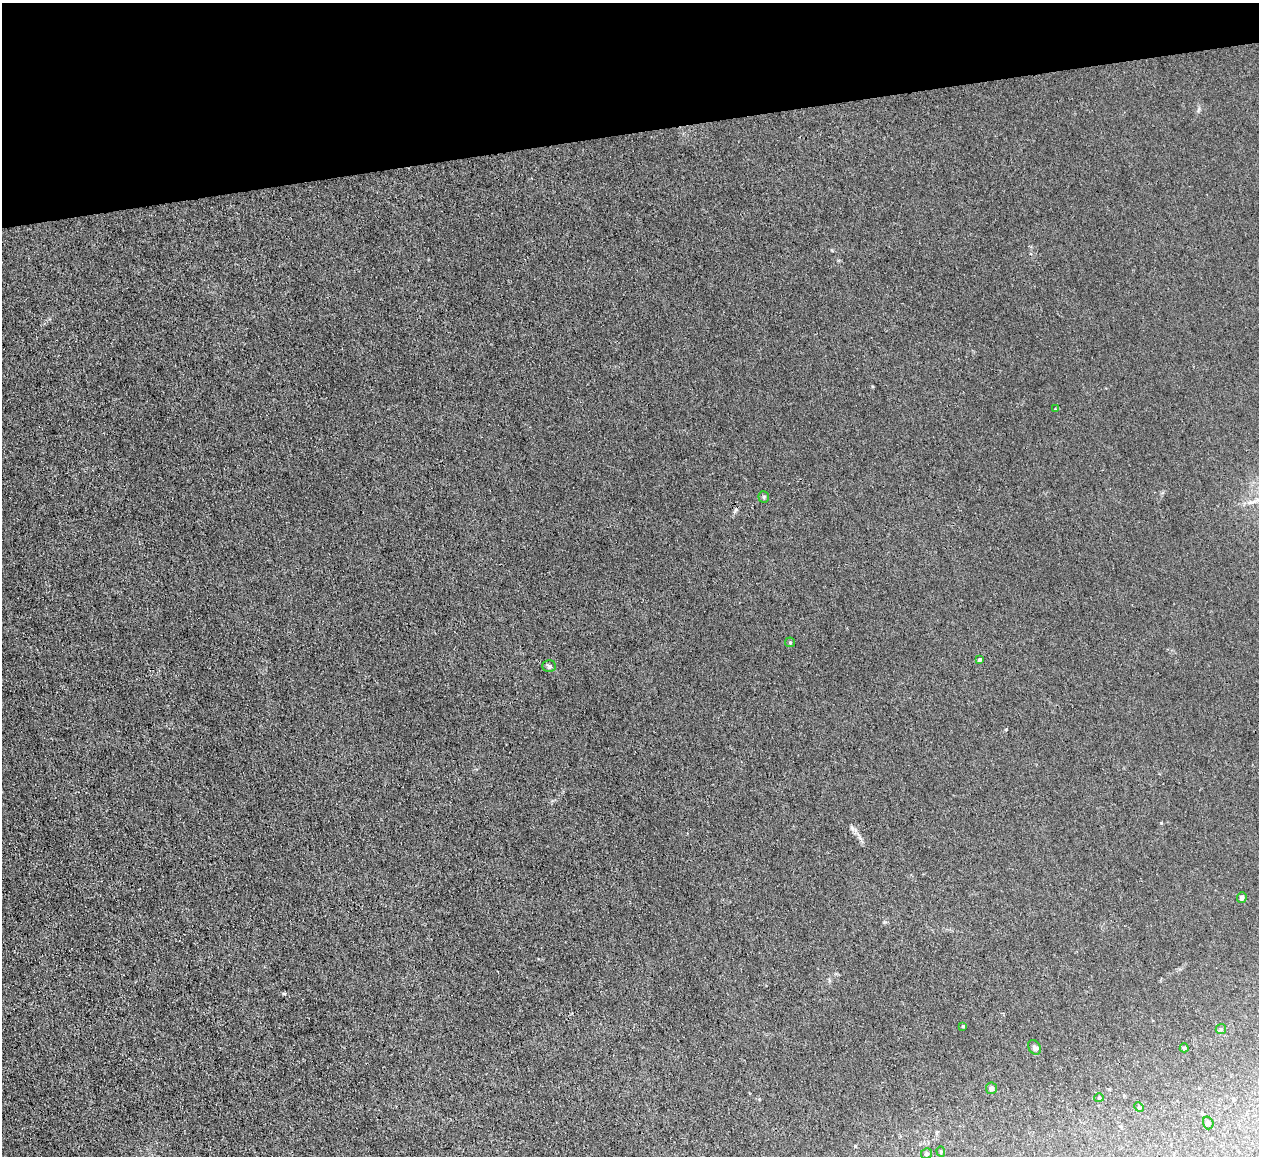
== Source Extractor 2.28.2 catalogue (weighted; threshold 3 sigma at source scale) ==
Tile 3 of 4 x 4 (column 3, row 1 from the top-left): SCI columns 2516-3772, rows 3598-4751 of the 5030 x 5006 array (HDU 1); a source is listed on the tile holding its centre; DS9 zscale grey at full resolution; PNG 1261 x 1158 px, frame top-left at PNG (2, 3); each listed source drawn as its Kron ellipse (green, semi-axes under 4 px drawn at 4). Shown black and unused: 11% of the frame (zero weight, under 3 of 4 exposures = <1% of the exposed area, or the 3 px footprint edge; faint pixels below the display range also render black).
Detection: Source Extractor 2.28.2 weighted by HDU 2 'WHT'; one run over the whole footprint, this tile lists its part. Background 0.0222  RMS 0.0058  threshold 0.0259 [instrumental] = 3 sigma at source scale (4.5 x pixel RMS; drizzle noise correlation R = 1.50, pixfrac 1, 0.05/0.05 arcsec/px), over >= 5 px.
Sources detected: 16; all 16 listed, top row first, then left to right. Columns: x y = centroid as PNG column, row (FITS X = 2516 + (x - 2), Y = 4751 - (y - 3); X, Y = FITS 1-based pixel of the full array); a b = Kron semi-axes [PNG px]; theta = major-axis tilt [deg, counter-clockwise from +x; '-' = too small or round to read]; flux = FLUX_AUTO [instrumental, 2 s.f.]
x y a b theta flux
1055 409 3 3 - 0.4
764 497 5 5 - 0.79
790 642 5 4 - 0.7
979 660 4 4 - 1.4
549 666 7 5 -2 1.1
1242 898 5 5 - 1.5
963 1026 4 4 - 0.61
1221 1029 5 5 - 0.76
1034 1047 8 6 -59 1.5
1184 1048 4 4 - 0.86
991 1088 5 5 - 1.9
1099 1098 4 4 - 0.55
1139 1107 5 4 - 0.67
1208 1123 6 5 - 1.1
941 1151 5 4 - 0.7
926 1154 6 5 - 1.1
Unlisted compact peaks at least as high as the median listed source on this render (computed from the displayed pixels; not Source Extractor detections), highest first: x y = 852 828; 1161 823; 1006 729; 832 250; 860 838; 855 1146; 1198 110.